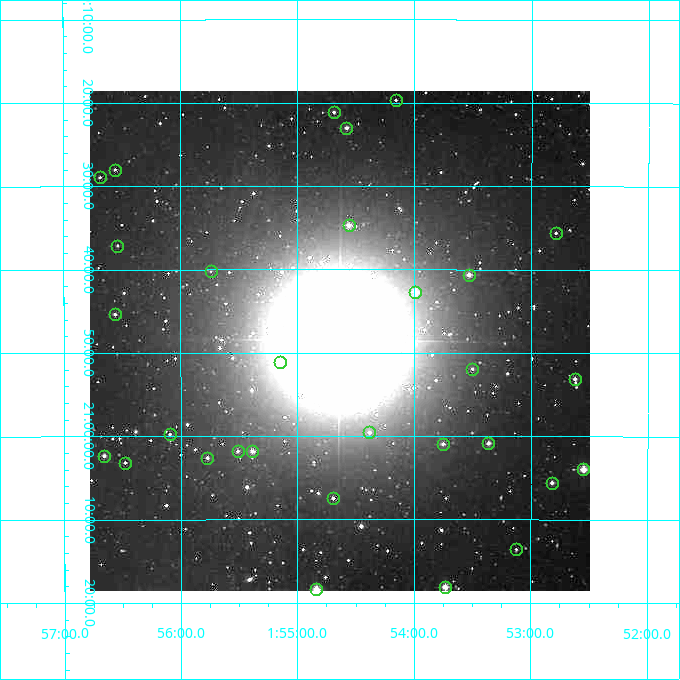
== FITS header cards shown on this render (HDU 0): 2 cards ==
NAXIS1  =                  500
NAXIS2  =                  500

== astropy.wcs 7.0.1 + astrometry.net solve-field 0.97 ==
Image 500 x 500 px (HDU 0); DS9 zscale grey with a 90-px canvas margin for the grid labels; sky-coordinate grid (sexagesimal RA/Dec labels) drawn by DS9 from the SOLVED WCS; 30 Tycho-2 reference stars matched to detected sources circled (green)
Header WCS: none
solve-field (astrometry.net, Tycho-2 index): SOLVED blind (the file carries no WCS)
Solved WCS: RA---TAN-SIP/DEC--TAN-SIP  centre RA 01:54:38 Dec +20:49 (28.66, +20.81 deg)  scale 7.2 arcsec/px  FOV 60.0' x 60.0'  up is +180 deg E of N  parity flipped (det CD > 0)
(file carries no celestial WCS; the grid is the blind solution)
Tycho-2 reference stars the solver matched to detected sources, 30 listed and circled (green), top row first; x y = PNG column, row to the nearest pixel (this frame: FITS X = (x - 90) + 1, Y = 500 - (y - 91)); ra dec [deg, ICRS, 3 dp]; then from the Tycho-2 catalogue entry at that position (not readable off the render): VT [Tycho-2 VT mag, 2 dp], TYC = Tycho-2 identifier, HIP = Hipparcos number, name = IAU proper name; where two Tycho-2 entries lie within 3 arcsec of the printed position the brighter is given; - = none
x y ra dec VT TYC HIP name
396 100 28.539 +20.328 12.14 1212-1016-1 - -
334 112 28.672 +20.352 11.27 1212-937-1 - -
346 128 28.645 +20.383 10.71 1212-857-1 - -
115 170 29.139 +20.466 11.83 1212-672-1 - -
100 177 29.172 +20.482 11.97 1212-634-1 - -
349 225 28.640 +20.579 10.15 1212-590-1 - -
556 233 28.198 +20.593 12.24 1212-1156-1 - -
117 246 29.134 +20.619 11.85 1212-746-1 - -
211 271 28.935 +20.670 12.45 1212-910-1 - -
469 275 28.383 +20.677 10.16 1212-1891-1 - -
415 292 28.497 +20.712 10.03 1212-451-1 - -
115 314 29.140 +20.756 11.20 1212-1107-1 - -
280 362 28.787 +20.852 11.70 1212-922-1 - -
472 369 28.375 +20.865 11.45 1212-1885-1 - -
575 379 28.156 +20.885 10.60 1212-184-1 - -
369 432 28.596 +20.993 11.66 1212-625-1 - -
170 434 29.023 +20.996 11.65 1212-602-1 - -
488 443 28.341 +21.014 10.50 1212-833-1 - -
443 444 28.438 +21.016 10.79 1212-530-1 - -
238 451 28.878 +21.030 11.33 1212-536-1 - -
252 451 28.846 +21.030 10.38 1212-539-1 - -
104 456 29.165 +21.039 10.98 1212-504-1 - -
207 458 28.943 +21.043 11.33 1212-500-1 - -
125 463 29.120 +21.053 11.57 1212-291-1 - -
583 469 28.137 +21.066 9.16 1212-969-1 - -
552 483 28.205 +21.093 10.48 1212-397-1 - -
333 498 28.674 +21.124 11.37 1212-304-1 - -
516 549 28.281 +21.226 11.88 1212-1063-1 - -
445 587 28.433 +21.302 9.49 1212-285-1 - -
316 589 28.710 +21.306 9.08 1212-207-1 8920 -